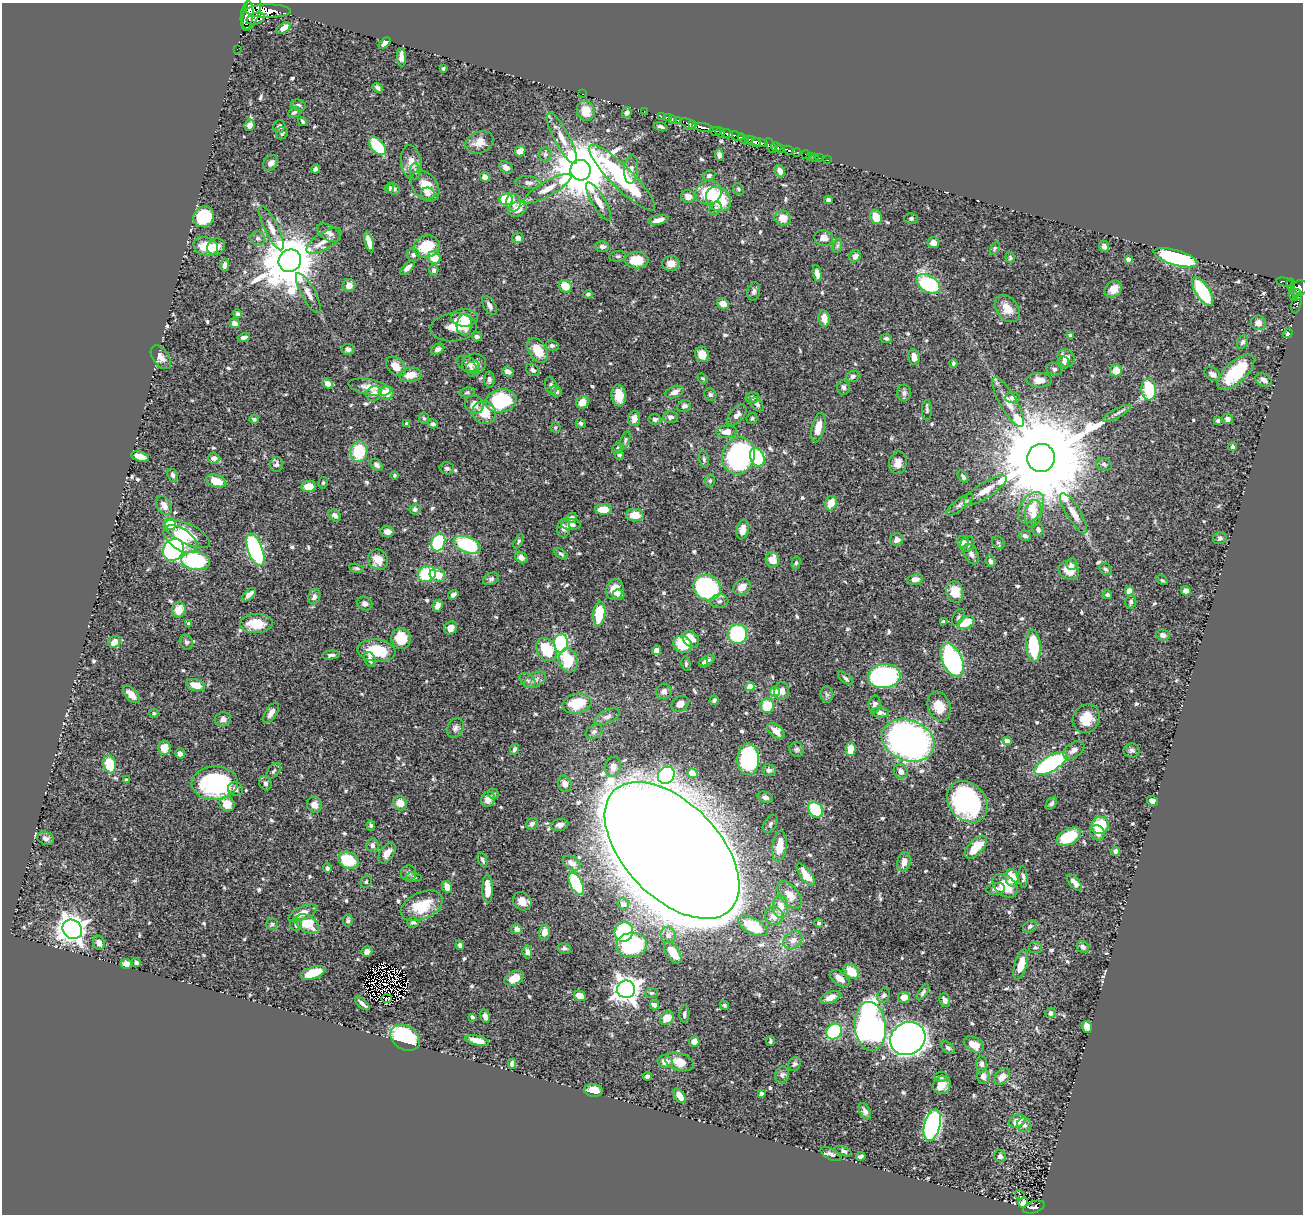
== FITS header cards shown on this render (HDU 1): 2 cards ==
NAXIS1  =                 1301
NAXIS2  =                 1212

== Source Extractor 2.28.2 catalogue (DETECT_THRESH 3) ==
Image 1301 x 1212 px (HDU 1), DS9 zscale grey, 1 PNG px = 1 image px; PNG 1305 x 1216 px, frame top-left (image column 1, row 1212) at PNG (2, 3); each listed source drawn as its Kron ellipse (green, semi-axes under 4 px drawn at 4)
Background 0.482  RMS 0.014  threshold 0.0415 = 3 sigma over >= 5 px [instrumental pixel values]
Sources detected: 634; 4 with non-positive FLUX_AUTO (blend fragments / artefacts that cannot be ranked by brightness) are neither listed nor drawn; of the other 630, the 500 brightest by FLUX_AUTO listed and drawn (130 fainter detections omitted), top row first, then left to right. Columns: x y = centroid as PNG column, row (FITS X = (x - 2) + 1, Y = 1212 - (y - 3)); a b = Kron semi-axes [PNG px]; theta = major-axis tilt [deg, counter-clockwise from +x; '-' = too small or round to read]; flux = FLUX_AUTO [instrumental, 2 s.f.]
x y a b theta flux
252 11 18 8 73 2200
268 11 22 6 0 2100
247 16 15 6 83 1800
256 19 9 5 18 410
284 28 8 4 32 6.2
385 43 7 4 44 4.7
237 49 2 2 - 4.9
401 57 9 4 -87 5.2
443 68 3 3 - 1.5
378 88 5 3 - 2.7
583 94 3 2 - 3.7
298 105 7 5 -16 2.1
586 111 10 8 -67 15
644 111 2 2 - 11
294 112 6 5 - 1.9
627 112 5 4 - 2.9
661 116 2 2 - 11
668 117 2 2 - 12
672 119 4 2 - 25
677 120 2 2 - 13
302 121 5 3 - 1.7
688 124 8 4 -28 510
693 124 3 3 - 180
250 125 6 5 - 5.9
279 126 6 6 - 2.3
661 127 7 3 -18 2.5
703 127 11 3 -11 820
715 131 5 3 - 89
720 132 5 3 - 89
282 133 6 6 - 2.6
727 134 6 3 -15 360
736 136 7 3 -20 270
562 138 29 7 -62 13
743 138 6 4 -32 210
748 139 4 3 - 100
754 141 7 4 -20 670
479 142 14 10 23 10
760 143 8 3 -11 480
771 145 8 3 -61 130
377 146 10 6 -49 52
776 147 5 4 - 350
781 148 4 3 - 270
788 150 6 3 -25 99
520 151 6 4 46 8.9
797 152 4 3 - 82
545 154 7 6 - 2.1
719 155 6 4 -81 3.4
805 155 4 3 - 24
810 156 2 2 - 7.7
815 157 2 2 - 8
820 158 2 2 - 4.4
828 160 3 2 - 12
411 162 17 10 -80 9.9
271 163 8 6 51 4.9
506 167 7 5 -34 4.2
316 169 4 4 - 3.2
631 169 14 7 84 5.6
581 170 10 10 - 6600
415 171 8 5 -89 2.1
780 171 6 4 -62 5.2
709 176 6 5 - 2.8
485 177 5 4 - 7.7
622 178 45 11 -45 190
528 183 13 6 -6 3.9
425 186 17 12 -54 17
389 188 5 4 - 2.3
394 189 6 5 - 3.1
548 189 27 7 29 12
738 189 6 5 - 1.6
709 192 13 11 19 32
428 194 6 6 - 3.3
688 196 7 6 - 4.8
506 199 6 6 - 38
719 199 13 11 -43 37
828 200 4 4 - 2.6
599 202 22 6 -59 8.8
513 203 9 7 -86 5.4
517 209 9 7 26 13
716 209 7 5 52 3.3
204 217 11 9 43 44
876 217 7 5 -68 15
783 218 8 7 - 12
911 218 7 5 1 1.8
658 220 10 4 13 7.2
271 228 24 7 -64 8.5
329 233 13 7 -31 5.1
258 238 7 7 - 3.3
518 238 5 5 - 4.9
824 238 9 8 - 7.2
324 241 20 8 32 9.6
369 242 11 4 -74 8.6
933 243 6 5 - 6.1
206 246 12 9 -14 22
602 246 7 5 -3 3.8
837 246 7 4 71 1.9
1104 246 5 5 - 3
216 247 9 7 34 8.1
427 247 13 11 14 29
995 248 7 4 61 1.5
413 255 7 6 - 2.9
618 256 8 5 8 1.8
855 256 6 5 - 4.3
434 258 6 6 - 15
1010 258 5 4 - 1.6
1176 258 23 7 -16 140
1129 259 4 4 - 3.8
637 260 12 8 0 21
290 261 11 10 - 5700
671 263 9 7 9 7.8
225 265 6 4 81 3.2
407 268 9 4 44 4.1
434 270 5 4 - 2.8
817 273 8 4 -79 5.5
1284 282 8 3 -11 140
928 284 13 8 -33 110
1291 284 5 4 - 140
349 285 6 6 - 5.6
565 286 6 6 - 16
1299 288 9 7 40 510
1113 289 9 7 45 9
754 291 9 6 77 2.9
1203 292 16 6 -58 87
308 293 22 7 -62 7.9
588 294 4 3 - 1.7
1298 294 6 4 -68 78
1293 295 6 3 -64 120
1297 303 10 4 76 55
723 304 6 5 - 9.5
489 305 10 5 -58 4.1
1007 309 15 10 -53 11
237 314 4 4 - 1.7
464 318 13 8 -1 16
824 318 8 5 -79 10
234 323 5 4 - 3.5
1258 323 7 7 - 6.2
464 325 10 7 86 9
453 327 23 14 4 14
1288 334 5 4 - 1.6
1070 335 4 3 - 1.6
244 337 6 4 14 2.8
477 337 5 4 - 3.7
886 338 6 4 -8 2.1
1242 342 7 5 64 2.6
552 346 6 5 - 2.9
348 349 6 5 - 3.7
438 349 7 5 28 3.3
538 350 13 9 -60 19
702 354 8 6 -62 8.3
161 357 13 8 -54 6
914 357 8 5 -81 7.4
1066 358 9 8 - 8.1
953 363 4 4 - 1.7
1063 363 6 5 - 2.5
468 364 12 7 -24 4.1
474 364 12 10 12 6
396 366 11 8 -45 9.8
471 369 7 5 -78 2
1054 369 8 6 -16 2.7
533 370 7 5 -38 2.9
1116 370 6 6 - 12
508 371 6 4 -22 3.6
1236 372 23 10 42 49
1212 374 9 6 -31 4
411 375 11 7 9 11
853 376 7 5 18 3.1
703 378 5 4 - 1.5
489 379 8 5 -87 2.7
1039 380 12 7 -1 9
1264 380 9 6 -27 4.5
328 384 5 4 - 7.4
551 386 9 5 -75 2.6
370 387 22 8 -10 11
844 387 7 6 - 2.6
1149 389 11 7 -86 50
556 391 6 5 - 3
467 392 8 5 11 1.7
674 392 9 5 22 5.8
374 393 8 7 - 6
386 393 7 6 - 15
904 393 8 7 - 3.4
619 395 11 7 -84 13
710 395 6 6 - 1.9
752 397 7 5 -1 2.7
1012 398 7 5 2 3.3
501 401 15 11 10 70
582 402 6 6 - 9.7
1008 402 28 8 -60 15
757 404 8 5 -52 2.8
474 405 9 9 - 7.3
684 406 7 5 26 3.2
927 410 10 5 90 2.1
484 413 12 11 - 20
1117 413 16 4 28 3.9
737 415 12 6 51 5.6
670 417 7 6 - 3.4
424 418 6 5 - 1.6
634 418 7 6 - 6.5
752 418 6 5 - 1.7
254 419 4 4 - 2.2
655 419 6 5 - 3.3
1228 419 5 5 - 2.8
1218 420 4 3 - 2
581 423 5 3 - 1.6
407 424 4 3 - 1.9
433 424 5 4 - 2.6
555 428 5 5 - 1.6
818 428 15 6 75 11
727 432 10 6 3 8.5
625 440 9 4 73 2
1233 447 4 4 - 1.6
618 448 6 5 - 2.4
359 452 10 8 81 41
619 455 5 4 - 2
738 456 19 16 71 160
140 457 9 4 -15 11
757 457 10 6 -67 77
214 458 6 5 - 4.7
1041 458 14 13 - 27000
704 459 8 5 -76 1.9
898 463 11 9 81 8.5
277 464 7 6 - 2.5
1104 464 8 6 -20 2.6
377 465 7 5 -45 3.5
447 468 7 6 - 2.2
173 475 7 5 -68 2.6
394 475 4 4 - 1.5
963 476 7 4 -55 2.5
216 481 10 6 -18 14
710 481 6 5 - 1.7
323 483 6 4 76 1.5
309 486 7 5 5 12
985 490 25 7 32 13
831 503 7 5 64 12
164 505 10 7 -57 6.5
960 505 16 5 36 4.5
1031 508 17 10 57 18
415 509 5 5 - 3.1
603 509 8 5 0 16
1074 513 23 7 -59 9.7
1033 514 14 8 79 9.7
335 515 7 5 -38 3.5
635 515 8 6 0 15
571 518 6 5 - 2.6
170 524 6 5 - 37
571 525 10 5 1 5
564 528 9 6 82 4.1
1038 529 7 5 -63 2.8
743 530 10 6 79 7.8
387 532 7 5 -9 5.7
187 534 25 10 -26 29
1025 536 6 5 - 2.9
1220 538 7 5 26 2.3
180 539 19 10 -34 18
897 540 6 6 - 5.2
519 541 8 4 62 1.6
438 542 9 6 71 89
963 542 6 5 - 3.9
998 543 7 5 -42 2
967 544 8 6 59 5.2
467 545 14 8 -22 81
173 550 11 10 - 160
255 550 17 7 -70 170
561 554 8 4 -35 2
971 554 11 6 -63 4.4
521 558 6 5 - 3.8
378 560 10 9 - 14
772 560 7 7 - 12
196 561 14 9 -8 95
990 561 6 4 -69 2.6
796 563 6 4 76 1.8
1072 564 6 5 - 2.9
356 568 7 4 -13 1.8
1106 569 7 5 -45 2.2
1069 570 10 9 - 12
427 574 9 7 24 42
438 575 8 6 -24 15
491 579 8 6 24 2.1
915 579 8 5 11 4
1162 580 6 4 -28 1.6
742 587 9 7 41 8.7
707 588 14 12 -25 180
615 589 10 8 73 12
1129 591 4 4 - 19
1186 591 5 4 - 6.5
955 592 11 8 -79 16
249 595 8 4 42 4.4
453 595 5 4 - 3.2
619 595 6 5 - 4.5
1107 595 4 4 - 2
314 597 8 5 67 3.3
719 601 9 7 7 3.9
1131 602 7 5 76 2.4
365 603 8 6 -21 3.8
438 606 6 4 69 5.2
179 610 8 6 71 15
599 614 12 6 82 38
958 617 9 5 65 2
943 622 4 3 - 1.6
966 623 9 6 27 25
189 624 4 4 - 1.9
256 624 16 9 2 24
451 628 7 6 - 6.2
737 634 10 9 - 91
1163 635 7 5 -13 4.1
401 639 10 9 - 27
691 639 9 7 -47 10
114 642 6 5 - 8.3
186 642 7 6 - 2.5
561 643 9 7 86 130
683 644 9 8 - 33
1033 646 16 7 -85 49
546 649 12 9 -60 39
656 650 5 4 - 5.8
376 651 19 11 -5 36
331 655 8 4 6 2.8
370 660 8 5 -66 4.7
568 660 12 9 -73 30
952 660 18 10 -64 170
707 661 8 4 28 3.1
704 663 5 3 - 2.2
686 664 7 4 -82 1.5
884 676 16 12 6 200
845 678 9 4 -39 2.4
528 680 9 6 -40 2.4
535 680 12 7 29 4
196 685 9 5 -17 14
750 687 4 4 - 24
664 691 8 7 - 4.7
782 691 8 7 - 6.4
775 692 5 4 - 26
131 694 11 5 -45 9.6
827 694 8 6 -86 2.4
714 700 4 3 - 2.5
577 703 15 9 13 27
680 704 9 7 38 7.9
875 704 9 6 80 3.7
767 706 7 7 - 25
939 706 15 11 -69 18
154 713 5 4 - 1.8
271 713 11 5 57 4.9
880 713 8 5 -4 3
607 716 14 6 24 4.5
223 719 8 7 - 3.6
1086 719 15 13 56 20
455 728 10 7 61 3.7
776 731 10 6 -38 7.7
594 732 9 6 29 2.7
908 740 27 20 -20 420
1007 741 4 4 - 9.2
164 748 7 6 - 11
514 749 6 4 64 2.3
797 749 7 7 - 2.3
851 749 7 5 88 13
1074 750 12 7 34 5.8
1132 750 8 7 - 2.8
180 753 5 5 - 4.3
748 759 16 11 -89 130
110 764 9 6 -80 34
1051 764 18 7 29 140
613 767 10 8 81 7.5
769 770 7 6 - 3
274 771 9 5 52 2.3
901 771 7 6 - 5.7
692 773 5 4 - 4.9
666 775 9 8 - 100
126 780 4 3 - 2.1
215 783 23 17 3 110
265 783 7 6 - 2.6
565 784 8 6 -69 6.2
235 789 8 7 - 4.2
493 794 6 5 - 1.6
765 797 8 5 -20 4.2
488 799 8 6 63 7.3
1152 801 5 5 - 4.2
967 802 22 18 -49 130
400 803 7 7 - 12
1051 803 7 4 51 2.5
227 804 8 7 - 13
314 805 8 7 - 5.2
815 810 8 6 -54 49
532 824 6 5 - 2.7
770 824 10 6 59 2.8
371 825 5 4 - 1.7
560 825 9 6 12 3.9
1100 825 9 8 - 27
1097 833 8 7 - 6.2
1068 837 13 8 29 44
46 838 9 6 -20 3.6
372 845 7 6 - 3.4
779 847 15 7 83 16
976 847 14 7 48 23
672 850 83 47 -46 7800
1116 851 4 4 - 3.5
387 853 12 6 54 7.5
348 860 10 8 -23 35
482 860 8 3 -68 2.1
904 862 10 6 77 8.2
572 863 10 6 -32 4.8
327 868 5 4 - 2.2
408 873 8 7 - 3.7
806 875 13 5 -53 10
414 877 8 5 -8 1.8
1023 877 11 4 -86 2.7
1012 878 9 6 -82 16
366 882 6 5 - 1.6
1075 883 10 5 -50 5.8
576 884 12 6 -64 67
1005 886 14 9 -41 22
447 887 6 5 - 9
487 889 14 5 -89 16
996 889 9 6 10 3.3
790 895 16 9 -50 12
522 901 10 8 -43 9.5
623 904 6 5 - 3.1
422 906 22 13 24 33
781 907 11 7 -88 13
303 913 15 6 24 11
774 916 9 9 - 8
348 920 6 4 85 1.9
413 922 6 5 - 2.2
819 923 4 4 - 1.6
272 924 6 6 - 1.6
307 924 13 8 -31 27
296 925 6 6 - 2.8
753 926 16 7 -29 41
1030 926 7 5 33 2
72 929 10 9 - 1000
517 929 5 5 - 5.2
544 932 7 5 77 7.4
624 932 10 9 - 90
668 935 8 7 - 5
793 940 10 8 41 6.5
99 943 7 5 -69 6.1
460 945 4 4 - 2.9
632 945 15 12 6 87
1035 947 7 5 -6 2
1083 947 6 5 - 3.3
564 948 7 5 -9 2.3
367 952 5 5 - 5.1
527 952 6 5 - 4.2
673 952 12 6 -55 21
136 963 4 4 - 3.2
126 964 6 5 - 8.4
1021 964 15 6 74 11
851 971 8 6 -43 19
313 973 13 6 18 24
514 978 10 6 27 12
840 978 11 6 -38 7.3
626 989 9 9 - 960
923 992 9 4 56 2.3
651 993 6 5 - 1.8
884 995 8 6 60 3.1
580 996 6 5 - 7.3
830 997 10 5 23 7.6
904 997 6 5 - 7.5
386 998 5 2 - 2.3
945 1000 7 5 -68 4.3
362 1003 9 3 -43 3.3
654 1005 5 4 - 6.6
724 1005 5 4 - 1.5
1050 1013 5 5 - 3.3
684 1014 8 5 86 2.5
485 1016 7 4 -74 4.5
472 1017 3 3 - 2.2
667 1018 7 6 - 11
870 1026 24 15 -84 420
1087 1027 6 5 - 13
834 1032 9 7 39 73
405 1038 16 11 -33 120
908 1039 18 16 32 810
477 1041 12 4 -13 9.8
694 1041 5 5 - 6.9
770 1041 5 3 - 1.9
974 1045 11 7 -30 12
948 1048 8 5 -39 2.1
665 1062 7 6 - 8.1
679 1062 15 8 -18 14
512 1064 5 4 - 2.5
794 1064 7 6 - 2.1
982 1064 8 5 89 3.6
782 1075 8 7 - 2.6
647 1076 4 3 - 2.8
983 1076 7 6 - 5.6
1002 1076 9 6 48 9.8
941 1077 7 5 4 2.5
942 1085 10 8 46 8.8
593 1090 9 6 -7 12
761 1093 4 3 - 2
679 1096 8 4 -55 8.1
865 1111 9 5 -61 3.5
1017 1121 8 6 23 8.8
932 1125 16 8 77 270
1024 1125 7 7 - 4.3
843 1151 9 4 -22 1.9
831 1154 11 5 -26 3.1
861 1156 5 3 - 2.5
1000 1156 6 6 - 2.4
1020 1195 5 3 - 2.2
1023 1202 5 5 - 1.7
1034 1207 11 5 19 140
At the frame edge (FLAGS 8, measured only in part): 1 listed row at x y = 1299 288
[130 fainter detections neither listed nor drawn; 4 non-positive-flux detections neither listed nor drawn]